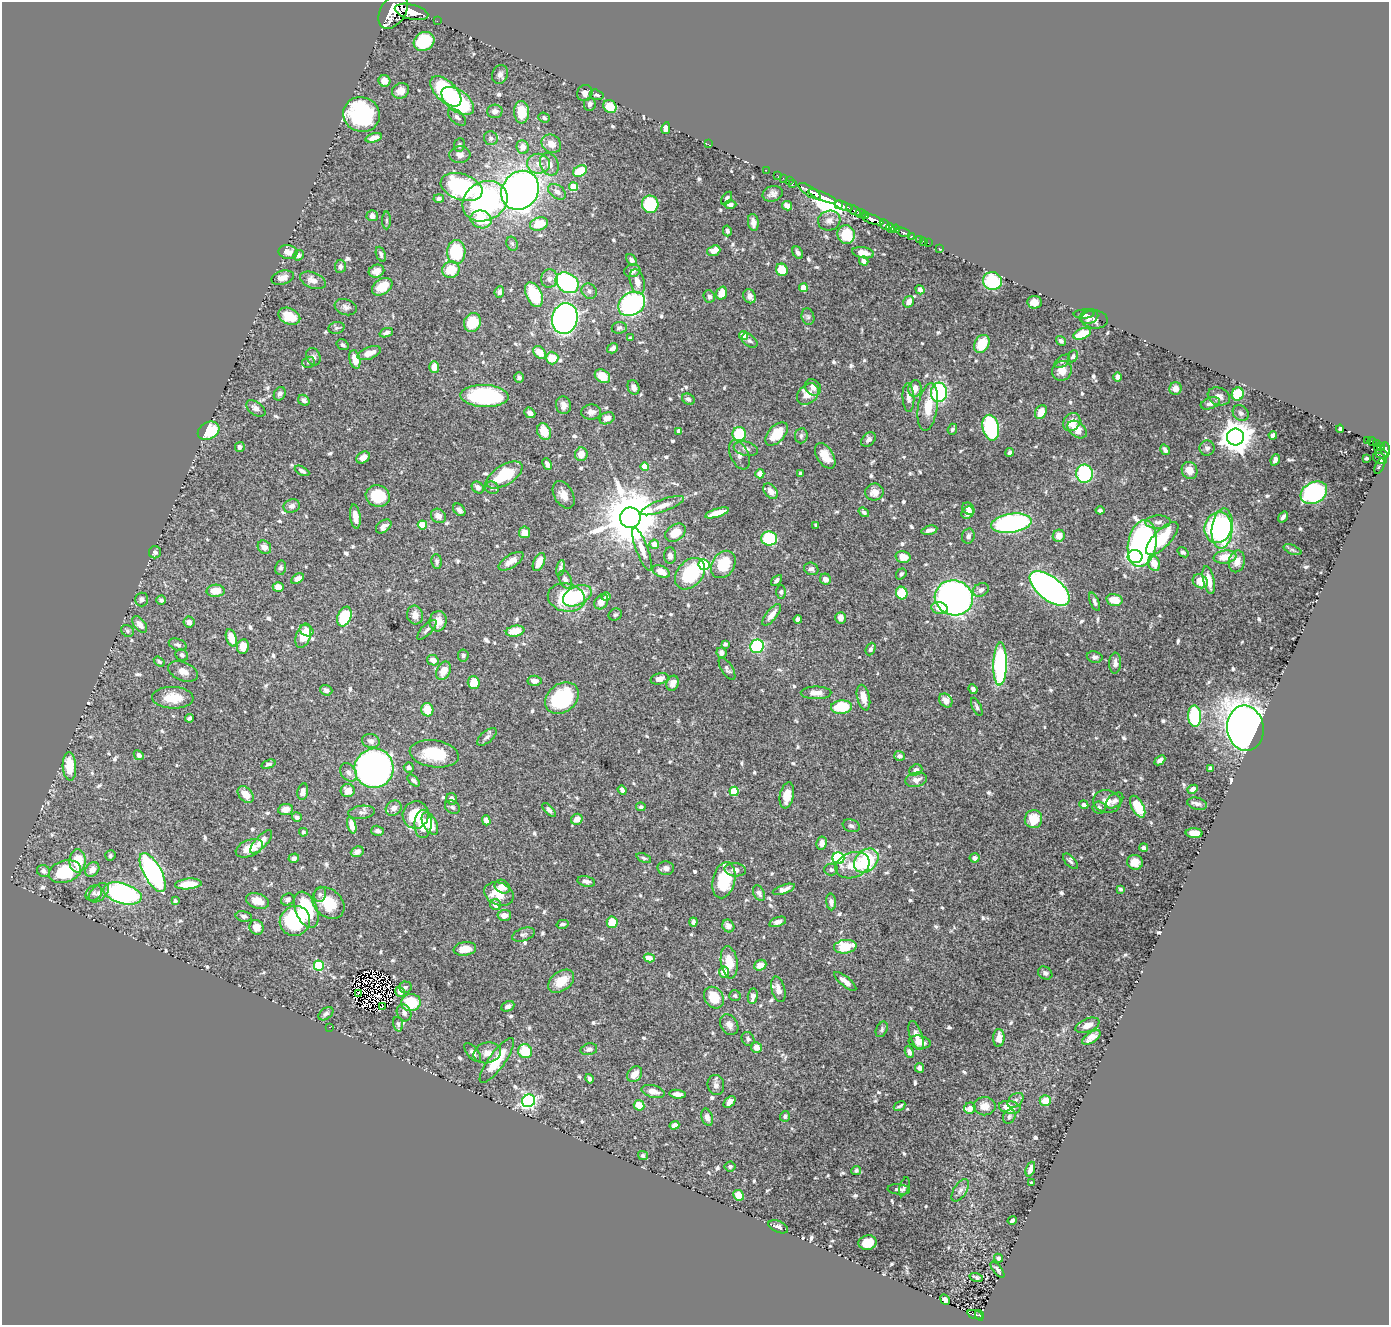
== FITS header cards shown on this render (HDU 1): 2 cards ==
NAXIS1  =                 1387
NAXIS2  =                 1323

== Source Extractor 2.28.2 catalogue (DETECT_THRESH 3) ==
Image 1387 x 1323 px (HDU 1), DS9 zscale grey, 1 PNG px = 1 image px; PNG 1391 x 1327 px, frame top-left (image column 1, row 1323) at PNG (2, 2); each listed source drawn as its Kron ellipse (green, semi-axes under 4 px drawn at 4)
Background 1.07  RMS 0.016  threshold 0.0485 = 3 sigma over >= 5 px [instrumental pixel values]
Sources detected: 733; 8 with non-positive FLUX_AUTO (blend fragments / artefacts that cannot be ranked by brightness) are neither listed nor drawn; of the other 725, the 500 brightest by FLUX_AUTO listed and drawn (225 fainter detections omitted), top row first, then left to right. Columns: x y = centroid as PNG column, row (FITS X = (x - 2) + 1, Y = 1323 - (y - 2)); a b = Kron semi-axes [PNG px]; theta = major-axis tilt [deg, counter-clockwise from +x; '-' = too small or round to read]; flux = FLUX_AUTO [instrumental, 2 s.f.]
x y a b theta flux
393 11 19 12 57 12000
412 12 17 7 -14 5000
437 21 2 2 - 11
424 41 11 9 28 53
500 74 9 7 67 5.4
384 81 6 6 - 8.6
401 91 9 7 27 10
446 91 19 10 -44 110
585 93 8 7 - 6.6
597 95 7 5 -18 2.3
458 101 19 10 -37 99
590 104 7 6 - 3.8
610 107 7 6 - 20
495 111 8 6 4 6.5
522 112 11 7 -88 27
361 114 18 17 - 140
457 117 11 6 -41 3.8
544 118 6 5 - 2.3
666 128 6 4 78 9.2
374 138 8 4 16 9.4
491 138 7 6 - 3.8
551 144 10 8 -32 12
708 144 2 2 - 18
459 145 7 5 81 2.4
523 147 7 6 - 9.4
460 155 10 8 3 6
539 164 11 10 - 11
549 164 12 9 -67 8.8
766 170 2 2 - 13
580 171 7 5 30 28
777 175 2 2 - 15
783 178 3 2 - 22
789 181 2 2 - 22
793 183 3 2 - 21
462 187 21 13 -18 160
573 187 4 4 - 30
520 190 20 17 51 690
810 191 13 5 -33 2000
557 192 10 6 -38 4.7
773 194 10 7 17 5.4
822 196 15 3 -22 3100
727 198 7 4 55 2.6
439 199 5 4 - 3.2
485 201 23 19 29 190
650 204 9 8 - 72
730 205 6 4 -1 4
839 205 3 3 - 440
787 206 5 4 - 8.1
844 206 9 4 -22 970
853 210 8 4 -30 550
861 214 5 3 - 460
865 215 3 2 - 420
372 216 5 5 - 6.7
481 219 11 9 -17 33
872 219 12 4 -20 3200
387 220 9 4 90 2.3
829 221 11 10 - 5.8
753 222 8 5 -82 6.6
539 224 9 6 18 22
885 225 6 3 -47 710
891 228 5 4 - 1600
896 229 4 3 - 560
727 231 5 4 - 2.7
903 232 7 3 -20 330
846 234 9 8 - 36
911 236 3 2 - 150
919 239 3 2 - 50
923 241 3 2 - 25
928 243 2 2 - 14
512 244 7 5 -68 2.3
939 248 3 2 - 15
714 251 7 5 20 11
288 252 9 7 -11 7.4
456 252 12 9 89 59
798 253 7 4 -57 3.4
863 253 11 5 -10 11
381 254 8 4 -70 3
298 255 5 4 - 2.5
631 260 6 4 -52 3.8
864 261 5 4 - 4.6
340 266 7 5 85 3.6
451 270 9 8 - 26
782 270 6 5 - 26
376 271 8 6 19 9.1
632 271 8 6 14 4.8
283 278 11 7 15 7
549 279 9 8 - 6.2
313 280 14 8 -22 9.7
992 281 9 9 - 64
637 282 12 7 -74 10
567 283 12 9 -33 130
382 287 11 7 33 22
803 288 4 4 - 17
920 290 5 4 - 4.6
589 291 8 7 - 3.6
499 292 6 5 - 4.3
722 293 6 5 - 16
534 295 13 7 -65 52
709 296 6 5 - 3.5
749 296 7 6 - 6.4
909 302 6 5 - 7.3
1034 302 7 6 - 9.6
632 304 14 11 33 170
346 307 11 7 -20 4.7
1084 314 10 4 3 4.6
289 316 11 8 -25 24
1089 316 9 7 21 4.9
808 317 8 6 -74 2.5
565 319 15 12 75 510
1095 319 13 9 -4 4.2
472 323 9 8 - 32
336 328 8 6 15 2.4
619 328 7 6 - 2.8
386 333 7 4 20 3.4
1082 334 9 5 23 25
743 335 4 4 - 13
630 338 3 3 - 2.4
750 341 9 6 -37 3
1061 341 5 4 - 2.9
982 344 9 7 59 21
343 345 6 5 - 2.4
613 348 6 4 34 3.4
539 352 7 5 -43 15
369 353 12 6 20 12
1073 356 6 4 64 2.2
313 357 9 7 -66 3.8
552 358 6 6 - 22
355 359 9 5 -76 16
1062 361 9 5 36 2.6
308 362 6 5 - 2.3
434 367 6 5 - 11
1062 371 10 9 - 11
602 376 8 6 -34 16
519 377 5 5 - 3.6
1118 377 4 4 - 4.5
633 387 7 5 -71 6.3
813 387 9 7 -45 5.7
1175 388 6 6 - 8.1
915 389 8 6 81 10
939 392 10 8 86 120
280 394 7 5 60 3.2
808 394 12 9 41 13
1238 394 6 6 - 44
485 396 24 11 -2 110
1219 396 11 8 -23 5.7
908 398 14 6 -87 6.1
688 399 7 5 -32 3.3
304 400 6 5 - 4.5
1210 403 10 5 20 6.1
563 405 9 7 -81 6.4
928 407 24 10 81 23
256 408 11 6 -35 5.5
591 412 10 7 3 4.9
1041 412 7 5 61 16
530 413 6 4 -40 5.3
1241 413 8 7 - 3.5
607 418 7 6 - 5.8
1072 422 10 8 52 13
991 428 13 8 -77 120
952 429 5 4 - 2.4
1077 429 11 7 -39 13
1340 429 4 3 - 2.5
209 431 11 8 29 48
679 431 4 4 - 3.6
544 432 9 6 -63 20
739 434 7 7 - 45
777 434 14 8 46 27
1273 435 4 4 - 3.1
801 436 7 6 - 3.4
1235 437 8 8 - 1900
868 439 8 5 44 3.9
1368 440 4 3 - 96
1372 441 4 3 - 180
1377 443 4 2 - 170
1381 446 4 3 - 110
240 447 5 4 - 3.7
1377 447 3 3 - 110
1207 448 7 7 - 3.8
746 449 12 7 -13 5.1
1165 450 6 3 -59 3.2
1386 450 7 3 -87 760
1010 452 4 4 - 2.9
581 454 7 6 - 12
1381 454 6 5 - 170
739 455 15 9 -64 6.5
825 456 14 8 -57 15
363 458 7 5 33 8
1367 458 4 3 - 2.3
1380 459 7 5 -25 290
1275 460 6 4 67 4.5
547 464 6 4 -65 4.2
1380 466 8 3 66 95
644 467 4 4 - 16
1189 470 9 7 -62 9.9
302 471 8 4 -27 3.7
801 473 4 3 - 2.7
760 474 4 4 - 7.4
1084 474 9 8 - 100
504 475 20 10 31 55
478 487 6 5 - 5.7
492 488 7 6 - 2.6
770 491 9 6 -47 8.3
874 492 9 8 - 10
1314 493 14 10 29 170
564 495 15 9 -61 10
378 496 12 10 -18 43
292 506 8 6 19 4.9
662 506 23 6 20 11
968 509 7 5 -47 5.9
459 510 7 5 -49 3.9
1100 510 4 3 - 2.6
864 512 6 4 -38 2.7
717 513 12 4 17 16
968 513 7 5 47 6.6
355 516 12 5 -83 9.2
438 516 8 6 -34 7.9
1283 517 6 3 55 3.1
630 518 10 10 - 8400
1158 522 13 6 1 5.5
1011 523 20 9 8 220
422 525 4 4 - 31
816 525 4 3 - 2.4
384 526 9 5 37 5.5
1218 528 16 13 74 130
1222 528 20 10 84 150
929 530 8 4 13 5.1
525 532 6 5 - 11
675 533 11 8 35 17
968 536 7 6 - 3.3
1059 536 6 6 - 11
769 539 8 7 - 79
1162 539 21 8 46 57
654 544 5 4 - 13
1142 544 23 14 80 360
264 547 7 6 - 6.8
642 549 22 6 -69 9.9
1292 550 9 4 -21 2.2
155 552 6 6 - 3.5
1183 552 6 4 -37 3.3
670 556 8 6 -86 4.4
903 557 7 6 - 14
1135 557 7 6 - 89
1225 557 11 6 8 18
511 561 14 6 32 9.2
1237 561 11 8 76 9.5
437 562 7 5 -85 2.7
539 562 9 5 66 15
1154 563 8 6 -71 14
723 564 15 11 55 36
704 565 6 5 - 100
281 568 7 5 76 2.9
560 568 8 4 79 2.9
811 569 7 6 - 3
661 571 9 5 -26 14
690 574 18 12 48 76
901 574 6 4 52 2.5
298 579 7 4 30 6.6
825 579 6 5 - 6
565 580 9 6 -64 5.6
777 580 6 3 43 2.5
1209 580 14 5 -78 15
1200 581 8 6 -38 16
278 587 5 5 - 10
1050 588 24 11 -38 590
981 590 8 6 27 4.7
216 591 9 6 2 14
781 592 7 5 90 2.2
902 593 6 5 - 35
577 596 15 9 25 37
606 597 4 4 - 3.7
566 598 19 14 -12 72
954 598 19 17 -16 520
142 599 7 6 - 2.9
161 600 4 4 - 2.9
1114 600 8 5 -13 20
601 602 8 6 54 8.2
1095 602 10 4 -67 3.8
940 608 8 6 -15 11
615 614 7 5 26 2.4
415 615 9 8 - 6.4
772 615 13 5 51 10
344 617 10 6 68 58
841 618 6 5 - 6.1
798 619 4 4 - 3.4
438 621 10 8 77 13
189 622 5 5 - 6
140 624 9 5 -52 8.3
306 630 7 5 -24 7.3
427 630 13 5 46 3.6
127 631 7 5 -38 2.3
515 631 9 5 11 20
303 636 12 7 71 22
231 638 9 5 -71 19
725 644 4 3 - 2.3
178 645 9 6 -21 3.2
243 646 7 6 - 12
757 646 7 6 - 110
871 649 6 4 66 2.9
721 653 5 5 - 4.9
182 655 6 5 - 2.7
463 655 6 5 - 2.2
1095 657 8 5 -11 2.9
433 660 6 5 - 6.7
159 662 6 4 -34 2.3
1115 663 10 6 86 4.6
1000 664 21 6 88 180
727 669 13 5 -57 3.7
183 671 15 9 -22 9
444 671 10 6 64 13
660 679 9 5 14 8.1
535 681 7 5 -3 6.2
474 682 6 6 - 21
673 683 7 6 - 5.7
973 689 5 4 - 3.3
326 690 6 5 - 4.6
816 693 15 6 0 8.9
173 698 21 10 -2 23
562 698 18 14 37 90
863 698 13 6 -77 11
946 701 7 6 - 9
841 707 10 6 5 51
977 707 10 4 -64 2.4
427 710 7 6 - 20
1195 716 11 6 -87 89
189 718 4 3 - 2.3
1245 728 23 18 -83 920
487 737 12 5 40 4.1
371 741 9 7 -9 5.7
434 754 24 13 -8 43
139 755 6 4 -44 3.8
900 756 5 5 - 3.5
1160 760 6 4 42 4.8
268 764 7 4 18 2.9
69 766 14 6 -87 25
409 767 5 5 - 2.8
374 768 20 19 - 700
1210 768 4 4 - 3
916 770 6 5 - 4.1
348 772 10 7 -54 5.4
916 780 11 7 13 8.2
414 781 7 4 -43 3.7
1193 789 5 4 - 5.3
622 790 5 4 - 4.2
348 791 7 6 - 13
734 791 4 4 - 44
303 792 8 5 79 6.3
246 794 9 6 -48 11
787 795 13 7 79 16
451 799 5 5 - 5.8
1107 801 14 11 -14 12
1115 801 10 6 39 4
1197 804 10 6 -14 4.2
1084 805 4 4 - 3.6
452 807 8 6 -33 2.7
641 807 5 4 - 2.5
1099 807 6 6 - 3.5
1138 807 12 6 -63 28
394 808 8 7 - 8.1
286 809 7 5 7 9.3
549 810 8 4 -47 3.5
361 812 13 6 7 4.4
416 815 14 13 - 35
297 817 5 4 - 3.3
577 819 6 5 - 7.8
1033 819 9 8 - 24
486 820 5 4 - 6.7
423 824 14 8 89 18
430 824 12 6 -61 20
352 825 8 4 -74 9.7
851 826 8 6 -19 3.7
378 831 6 5 - 2.9
303 832 4 4 - 2.3
1194 833 8 5 -2 19
261 842 15 6 47 10
822 843 6 5 - 7.4
249 848 14 8 21 16
1144 848 4 3 - 3.3
357 852 7 5 23 4.4
110 855 5 5 - 2.6
294 858 5 4 - 3.8
644 858 8 4 -23 2.2
838 858 6 6 - 130
974 858 5 4 - 4.3
78 861 11 8 86 33
866 861 14 10 44 80
1070 861 9 5 -47 2.7
1135 862 8 7 - 10
852 865 17 12 20 18
666 868 8 7 - 4.1
92 870 8 6 45 8.4
735 870 11 6 -4 5.8
831 870 7 6 - 3.1
43 871 7 6 - 4
65 872 16 11 16 63
153 872 22 9 -61 220
724 880 18 11 76 47
586 882 9 5 -11 4.1
188 884 13 5 5 23
502 887 8 6 -34 7.5
784 889 11 4 19 7.1
1121 889 3 3 - 2.4
94 893 9 7 37 4
99 893 12 7 43 5.6
759 893 8 5 -63 4.6
122 894 20 10 -16 240
320 894 8 6 75 2.6
499 894 15 11 -22 26
288 900 7 6 - 3.1
175 901 4 3 - 2.8
258 901 12 7 -16 12
831 902 8 5 -84 4.4
328 903 18 13 -43 33
495 905 6 5 - 9
306 910 19 11 -68 69
504 915 7 5 3 8
244 916 8 5 -11 3.6
295 921 15 15 - 110
612 922 6 5 - 23
693 922 4 4 - 3.3
778 922 9 4 18 5.2
562 924 6 4 14 2.8
728 926 6 5 - 6.6
256 927 7 7 - 12
523 934 12 6 18 3.6
845 947 11 6 6 37
465 949 11 6 7 16
649 958 5 4 - 12
729 962 16 8 -81 24
760 965 6 5 - 9.8
319 966 5 5 - 68
724 972 5 5 - 16
1045 973 7 6 - 3.3
561 981 14 9 36 23
845 981 14 5 -39 8.5
405 987 6 5 - 3.2
778 989 13 6 -75 8.6
400 992 5 4 - 5.3
359 994 4 2 - 3
735 996 5 5 - 2.6
753 996 8 5 84 6.3
714 998 11 9 -53 26
411 1002 10 8 5 49
382 1006 4 2 - 2.6
508 1006 7 5 25 4.4
404 1013 9 7 -63 4.9
326 1014 8 5 36 3.4
398 1024 7 4 -75 2.3
729 1025 11 8 -58 6.6
1087 1025 12 6 22 7.9
329 1027 2 2 - 24
882 1029 8 5 64 2.5
916 1036 15 6 -71 8.7
1091 1037 10 5 34 8.9
999 1038 9 5 87 10
748 1039 7 6 - 2.8
920 1042 11 6 -10 11
756 1047 5 5 - 9
589 1049 8 5 12 3.3
525 1051 7 6 - 31
473 1052 11 5 -50 4.6
909 1052 6 4 -64 4.5
487 1053 14 10 15 10
497 1061 27 8 54 34
920 1068 5 4 - 5.9
635 1074 8 6 54 11
589 1079 5 3 - 2.9
716 1085 10 8 -75 4.9
653 1091 12 6 -14 9.1
677 1094 8 4 -8 5
1015 1100 9 6 41 4
529 1101 7 6 - 190
1045 1101 5 5 - 18
730 1102 7 4 44 7.7
639 1105 5 5 - 16
899 1106 6 3 31 2.3
985 1106 11 9 -3 8.9
1010 1107 11 6 -9 17
970 1108 6 5 - 5.6
785 1116 5 5 - 3
707 1117 9 5 -73 4.7
1009 1117 7 5 59 2.5
674 1125 5 4 - 4
643 1155 5 4 - 2.5
730 1166 5 5 - 2.5
1030 1169 8 4 70 5.7
856 1170 5 4 - 2.3
1031 1183 3 3 - 2.7
904 1187 10 4 72 2.5
899 1189 11 5 -6 3.6
960 1190 12 6 58 4.9
738 1195 5 5 - 20
1012 1220 4 3 - 2.8
778 1227 10 5 -23 3.9
867 1243 9 7 11 22
999 1258 4 4 - 3.4
997 1270 9 3 -52 2.8
976 1277 7 4 -17 2.2
945 1300 6 4 -51 3.5
975 1315 8 3 -18 130
979 1315 5 4 - 92
At the frame edge (FLAGS 8, measured only in part): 1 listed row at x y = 1386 450
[225 fainter detections neither listed nor drawn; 8 non-positive-flux detections neither listed nor drawn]